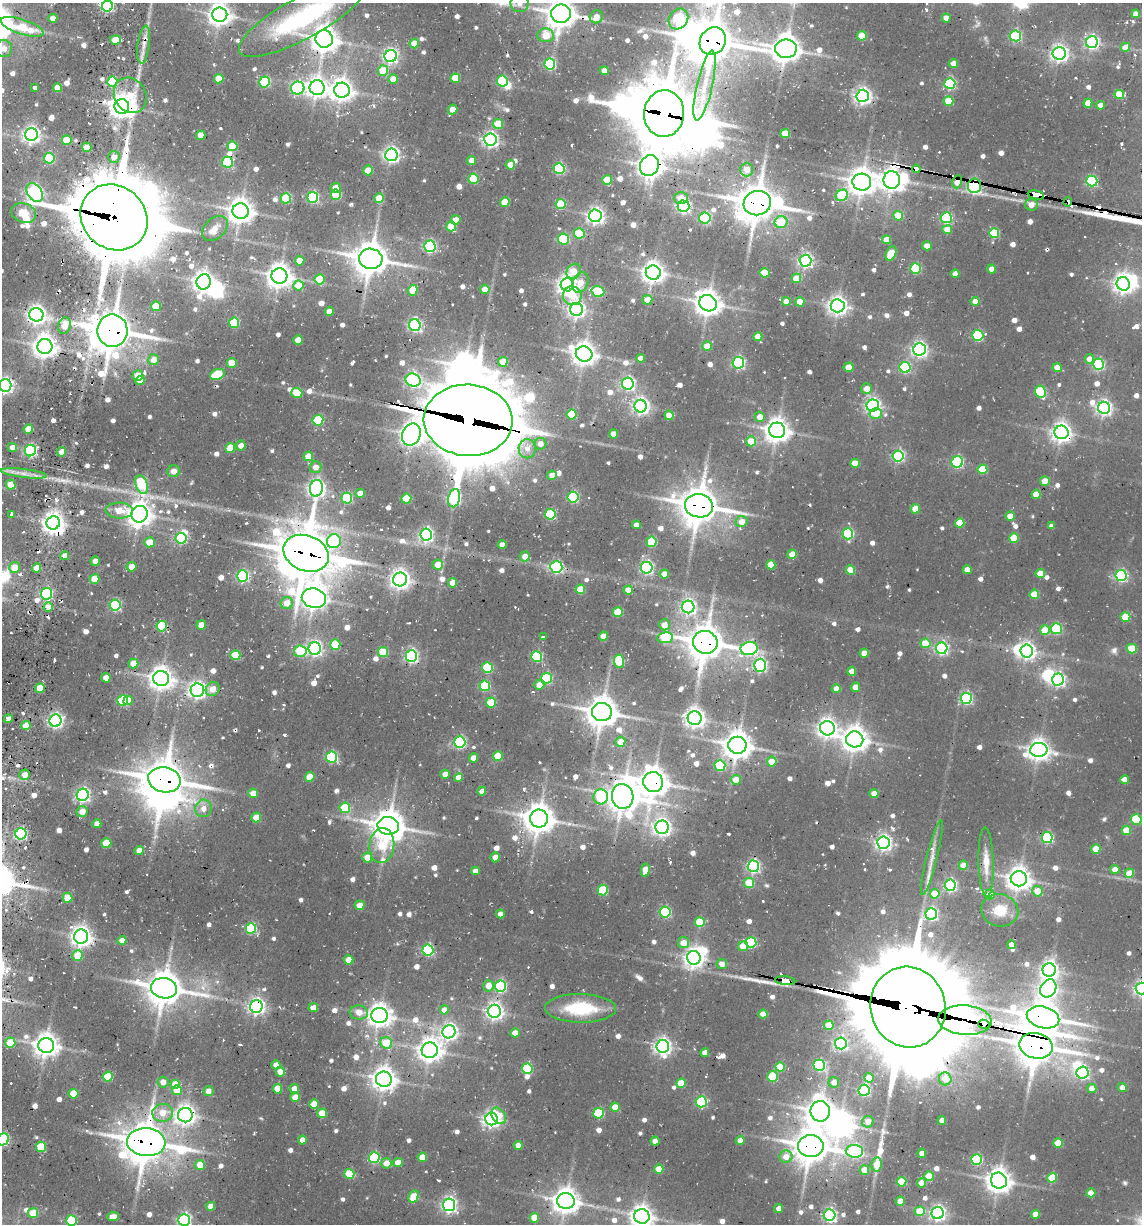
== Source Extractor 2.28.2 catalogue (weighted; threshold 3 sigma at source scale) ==
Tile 11 of 4 x 4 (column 3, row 3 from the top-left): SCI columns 2520-3659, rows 1301-2522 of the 5108 x 4966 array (HDU 1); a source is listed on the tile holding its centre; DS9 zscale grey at full resolution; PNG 1144 x 1226 px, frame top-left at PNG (2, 3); each listed source drawn as its Kron ellipse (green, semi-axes under 4 px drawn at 4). Shown black and unused: <1% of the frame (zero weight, under 2 of 3 exposures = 7% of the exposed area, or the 3 px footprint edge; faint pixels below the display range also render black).
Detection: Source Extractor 2.28.2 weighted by HDU 2 'WHT'; one run over the whole footprint, this tile lists its part. Background 0.104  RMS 0.0096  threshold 0.0432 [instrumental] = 3 sigma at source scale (4.5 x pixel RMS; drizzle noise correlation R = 1.50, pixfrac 1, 0.05/0.05 arcsec/px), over >= 5 px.
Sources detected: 898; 2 too faint to see at this stretch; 32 inside a brighter object's white glare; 23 cosmic-ray / hot-pixel residue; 5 long thin detections or spike segments (spike, bleed or trail) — neither listed nor drawn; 8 inside a brighter listed object's ellipse — not listed separately; of the other 828, all 500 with FLUX_AUTO >= 7.26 (the completeness limit of this list) listed and drawn (328 fainter detections not listed), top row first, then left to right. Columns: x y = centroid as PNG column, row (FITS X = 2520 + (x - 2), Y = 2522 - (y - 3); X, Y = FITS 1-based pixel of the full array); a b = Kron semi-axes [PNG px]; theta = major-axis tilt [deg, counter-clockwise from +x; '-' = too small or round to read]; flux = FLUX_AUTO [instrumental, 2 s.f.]
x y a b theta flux
520 3 9 9 - 7.7
107 6 5 5 - 140
561 14 10 9 - 1400
1136 14 4 4 - 11
220 15 7 7 - 790
303 17 72 21 29 140
596 17 7 6 - 11
53 18 4 4 - 8.2
946 18 4 4 - 11
678 19 11 9 53 98
22 27 22 7 -18 35
546 35 8 7 - 23
862 36 5 5 - 29
1015 36 5 5 - 110
324 39 9 8 - 1100
115 40 5 4 - 19
713 41 14 12 54 2500
1092 42 6 6 - 220
414 44 5 4 - 17
144 45 19 6 82 7.8
1125 47 4 4 - 13
4 49 8 8 - 7.9
786 49 11 9 -1 1300
1059 53 6 6 - 400
391 56 6 6 - 220
954 63 4 4 - 8.4
550 64 5 5 - 95
383 71 5 5 - 30
604 71 4 4 - 7.8
455 78 5 5 - 25
219 79 5 4 - 19
393 79 5 5 - 12
502 81 5 5 - 74
112 82 5 5 - 59
264 82 5 5 - 79
950 83 5 5 - 110
705 86 36 8 77 18
34 87 4 3 - 16
57 88 4 4 - 12
298 88 7 6 - 140
317 88 7 7 - 590
342 90 8 7 - 740
1119 94 5 4 - 39
130 95 18 15 -57 30
863 96 6 6 - 380
948 101 5 5 - 26
1088 103 4 4 - 16
1101 105 4 4 - 7.9
122 106 7 7 - 760
453 109 5 4 - 13
664 114 23 20 85 4900
498 124 5 5 - 22
785 134 4 4 - 22
31 135 6 6 - 360
201 135 4 4 - 14
67 140 5 5 - 22
490 140 6 6 - 280
233 146 5 5 - 33
87 147 5 4 - 21
391 155 6 6 - 330
114 157 6 5 - 7.5
49 158 5 5 - 62
471 160 4 4 - 9.2
227 162 5 5 - 80
510 165 4 4 - 8.9
649 166 11 9 60 890
559 168 5 5 - 110
747 169 7 6 - 13
916 169 4 3 - 140
368 170 5 5 - 20
473 179 5 5 - 42
607 180 5 5 - 24
892 180 9 8 - 750
1092 181 5 5 - 110
862 182 9 8 - 1100
957 182 6 4 81 13
975 186 7 6 - 180
336 188 5 5 - 13
35 193 10 7 -52 330
336 195 5 5 - 47
842 195 6 5 - 51
1036 195 8 4 -10 1100
313 197 5 5 - 110
286 198 5 5 - 52
379 198 5 5 - 23
681 198 7 6 - 12
505 202 5 4 - 20
1068 202 4 2 - 260
757 203 14 12 16 2300
561 204 5 5 - 41
1031 205 6 6 - 9.2
683 206 6 6 - 200
241 211 8 7 - 1000
24 213 13 9 -20 14
595 216 6 6 - 350
898 216 5 5 - 27
114 217 35 31 -41 7600
705 218 5 5 - 120
946 218 5 5 - 110
456 220 5 4 - 14
781 222 6 6 - 30
451 226 5 5 - 29
215 228 15 10 43 8.7
947 230 5 4 - 13
579 233 5 5 - 44
994 233 5 5 - 50
563 239 5 5 - 60
887 240 4 4 - 15
430 246 5 5 - 140
927 246 5 4 - 7.4
891 254 8 5 64 30
371 259 12 10 -8 1800
300 261 4 4 - 13
805 261 6 6 - 250
915 269 5 5 - 75
992 269 4 4 - 11
574 271 8 6 55 15
653 273 7 7 - 740
764 273 5 4 - 24
955 274 4 4 - 7.3
279 276 8 7 - 940
796 278 5 4 - 21
319 279 5 5 - 31
204 282 8 7 - 630
581 282 10 7 67 12
1123 284 7 6 - 540
298 285 5 5 - 23
567 285 6 6 - 510
485 289 4 4 - 12
413 290 5 5 - 17
598 292 6 5 - 54
572 296 9 9 - 19
647 300 5 5 - 12
786 301 4 4 - 12
975 301 4 4 - 9.6
800 302 4 4 - 13
708 303 9 8 - 1000
156 306 5 5 - 27
838 306 7 6 - 520
576 309 6 6 - 350
329 312 4 4 - 7.8
36 315 7 6 - 500
234 323 5 5 - 53
415 325 6 6 - 190
65 326 8 6 74 14
112 331 16 15 - 2400
978 335 5 5 - 77
758 337 4 4 - 16
298 340 5 4 - 16
45 346 7 7 - 870
707 346 5 4 - 16
919 349 6 6 - 310
584 354 8 7 - 890
641 358 4 4 - 9.9
1089 359 5 4 - 9.4
153 360 5 5 - 8.2
503 362 5 5 - 19
232 363 5 5 - 21
738 363 5 5 - 170
1099 364 5 5 - 110
849 367 5 5 - 16
905 367 5 5 - 97
1057 368 4 4 - 14
217 374 8 5 21 45
138 376 5 5 - 18
413 380 7 6 - 230
140 381 5 4 - 11
628 384 6 6 - 220
5 385 6 6 - 290
867 389 5 5 - 11
1040 392 6 5 - 62
297 393 5 5 - 27
641 406 6 6 - 360
873 406 6 6 - 300
1104 408 6 6 - 310
572 414 5 5 - 41
876 414 6 5 - 15
669 415 4 4 - 11
760 417 5 5 - 9.5
318 420 5 5 - 58
468 420 44 35 -3 9600
28 429 5 4 - 18
777 430 8 7 - 880
1061 432 7 6 - 580
613 434 4 4 - 11
411 435 11 9 65 790
751 441 5 5 - 21
540 444 6 6 - 7.6
241 446 5 5 - 7.8
12 447 4 4 - 7.4
230 448 5 5 - 20
527 449 9 8 - 8.3
30 451 6 5 - 170
62 452 4 4 - 13
308 456 5 4 - 16
898 456 5 5 - 150
957 462 6 5 - 130
855 463 4 4 - 19
315 467 6 5 - 7.5
982 469 5 5 - 38
173 471 6 6 - 8.9
24 473 23 4 -7 7.7
552 475 5 4 - 8.7
1045 481 5 5 - 19
11 485 5 5 - 17
141 485 9 5 -70 66
316 488 8 6 81 430
360 493 4 4 - 8.7
1036 494 4 4 - 23
573 497 5 5 - 110
347 498 5 5 - 64
454 498 9 6 78 180
406 499 5 5 - 33
699 506 14 11 -9 2200
915 509 5 4 - 17
119 511 14 8 -1 16
140 514 8 8 - 970
550 514 5 5 - 66
11 515 3 3 - 150
1010 516 4 4 - 13
742 521 6 5 - 9.1
53 523 7 6 - 670
960 523 5 4 - 24
636 525 4 4 - 7.6
1052 526 4 4 - 7.4
848 534 5 5 - 86
426 535 6 6 - 240
181 538 5 5 - 96
1014 538 5 4 - 28
334 541 7 7 - 94
149 542 5 5 - 16
651 542 5 5 - 55
502 545 4 4 - 8
306 553 23 17 -23 3500
792 554 5 4 - 20
65 556 4 4 - 8.3
525 557 5 5 - 9.9
95 561 5 4 - 8.9
438 565 5 5 - 14
771 565 4 4 - 18
14 567 6 5 - 15
131 567 5 4 - 11
556 567 6 5 - 170
36 568 4 4 - 12
647 568 6 6 - 200
850 570 5 4 - 22
967 570 4 4 - 11
664 574 4 4 - 9
1040 574 4 4 - 17
243 576 6 5 - 130
1121 576 6 5 - 160
95 579 5 5 - 20
400 579 7 7 - 570
453 583 4 4 - 11
580 589 5 4 - 23
628 590 4 4 - 11
47 594 6 5 - 94
1034 594 4 4 - 26
314 598 12 9 -12 950
287 603 6 6 - 13
115 605 5 5 - 110
48 607 5 4 - 14
688 607 6 6 - 260
618 612 5 5 - 35
1125 617 5 4 - 33
201 625 5 4 - 13
664 625 5 5 - 9.8
162 626 5 5 - 53
1056 629 5 5 - 85
1045 630 5 5 - 27
603 636 4 4 - 12
543 637 3 3 - 10
665 638 8 5 8 54
705 642 12 11 - 2000
925 643 5 5 - 26
335 645 5 5 - 40
942 648 6 6 - 190
315 649 6 6 - 280
749 649 8 6 8 180
1132 649 5 4 - 31
300 651 6 6 - 45
1027 651 6 6 - 360
383 652 5 5 - 30
864 653 4 4 - 15
235 655 5 5 - 37
411 656 6 6 - 200
537 657 5 5 - 78
619 661 6 5 - 46
133 663 5 5 - 16
760 665 6 6 - 180
487 668 5 5 - 57
852 671 4 4 - 9.9
106 678 5 4 - 10
161 678 8 7 - 860
546 678 5 5 - 88
1058 680 6 6 - 240
539 685 5 5 - 8.3
485 686 5 5 - 60
856 687 4 4 - 12
40 688 5 4 - 21
213 689 7 6 - 9.9
836 689 4 4 - 8.8
197 690 7 6 - 370
966 698 5 5 - 130
128 700 5 4 - 7.5
123 701 5 5 - 72
491 703 5 5 - 34
602 712 10 9 - 1500
8 718 4 4 - 9.1
695 718 7 7 - 560
55 721 6 6 - 270
26 725 4 4 - 15
827 728 7 7 - 520
855 739 8 8 - 960
460 742 5 5 - 140
620 742 5 5 - 14
737 745 9 8 - 1200
1039 750 8 7 - 700
498 756 5 5 - 28
332 757 5 5 - 96
473 758 4 4 - 8.6
772 761 5 4 - 17
720 765 5 5 - 56
445 774 4 4 - 8.7
25 775 5 5 - 8.5
310 777 5 5 - 24
458 777 4 4 - 9.4
164 780 16 12 -11 2700
736 780 5 5 - 14
1124 780 4 4 - 10
653 782 10 10 - 1400
482 791 4 4 - 8.2
253 793 5 4 - 13
874 794 4 4 - 12
83 795 6 6 - 250
623 796 12 11 - 1500
601 797 7 7 - 54
203 808 9 8 - 7.8
345 808 5 5 - 44
82 811 5 5 - 10
256 818 5 4 - 20
539 819 9 9 - 1400
1136 819 5 5 - 44
97 824 4 4 - 9.3
388 826 11 9 -3 1600
662 827 6 6 - 410
1126 830 4 4 - 20
21 834 5 5 - 140
1047 838 5 5 - 100
106 843 5 5 - 26
883 843 6 6 - 330
382 846 17 12 84 32
1096 849 4 4 - 20
139 851 4 4 - 12
367 857 5 5 - 12
495 857 5 4 - 9.7
932 858 38 5 76 10
986 862 35 7 -88 15
963 865 4 4 - 15
753 866 6 6 - 170
1115 869 4 4 - 11
645 870 6 4 79 16
475 871 4 4 - 7.5
1129 873 5 4 - 21
1019 879 8 7 - 900
749 883 5 5 - 37
950 885 5 5 - 170
603 890 5 5 - 51
1037 891 5 5 - 17
935 894 5 5 - 26
990 895 5 4 - 25
67 898 5 5 - 21
360 905 5 5 - 11
1000 910 18 16 -13 23
665 912 5 5 - 100
500 914 4 4 - 9
931 914 6 5 - 180
700 922 5 5 - 36
251 928 5 5 - 73
81 937 7 7 - 640
122 940 4 4 - 7.5
751 942 5 5 - 77
683 943 5 5 - 12
1011 945 4 4 - 8.7
743 946 5 5 - 19
428 950 5 5 - 120
77 956 5 5 - 25
694 958 7 6 - 540
349 960 5 4 - 16
722 964 5 5 - 7.7
1049 970 7 6 - 390
785 981 10 4 -6 910
488 986 5 5 - 10
500 986 5 5 - 120
164 988 13 10 -8 1900
1048 988 9 7 57 390
1141 989 6 6 - 300
256 1006 6 6 - 360
908 1007 41 37 -74 17000
313 1008 4 4 - 9.1
581 1008 35 14 -1 54
444 1010 4 4 - 9.4
494 1011 6 6 - 400
359 1012 9 7 -6 11
763 1014 4 4 - 12
380 1016 8 7 - 840
1043 1017 16 10 -15 1800
965 1020 27 14 -4 450
984 1024 5 4 - 530
829 1025 5 4 - 23
449 1032 7 6 - 370
515 1033 4 4 - 10
10 1043 5 5 - 23
386 1043 6 5 - 29
841 1043 6 6 - 200
46 1045 8 7 - 940
663 1046 6 6 - 390
1036 1046 17 12 -12 2100
430 1050 8 7 - 860
705 1052 4 4 - 7.6
276 1065 4 4 - 7.7
819 1065 6 5 - 130
780 1067 5 4 - 23
527 1069 5 5 - 63
280 1072 4 4 - 15
1082 1073 6 6 - 180
108 1077 5 5 - 32
772 1077 5 5 - 50
869 1078 4 4 - 16
384 1079 8 7 - 910
945 1079 6 6 - 12
163 1082 5 5 - 9.2
834 1082 5 5 - 8.4
681 1083 5 5 - 23
175 1085 5 5 - 28
1122 1087 4 4 - 9.1
1092 1088 4 4 - 12
277 1089 5 4 - 22
294 1089 5 5 - 9
177 1090 5 5 - 19
864 1090 5 5 - 140
208 1091 5 5 - 7.7
73 1094 5 5 - 26
295 1097 5 4 - 15
701 1102 5 5 - 98
314 1104 5 4 - 13
615 1107 4 4 - 15
820 1111 10 9 - 1100
163 1113 10 9 - 14
322 1113 5 5 - 24
599 1113 5 5 - 58
185 1115 7 7 - 570
499 1116 9 6 -53 18
492 1119 6 6 - 390
942 1120 4 4 - 7.6
868 1122 6 5 - 11
3 1139 6 5 - 120
302 1140 4 4 - 8.8
740 1140 4 4 - 8.1
655 1141 4 4 - 9.7
146 1142 19 14 -4 2800
1058 1143 5 4 - 25
518 1145 4 4 - 9.5
811 1146 13 11 0 1900
41 1147 5 5 - 44
854 1151 8 6 -2 160
922 1153 4 4 - 11
422 1157 4 4 - 16
786 1157 6 6 - 11
374 1158 5 5 - 92
977 1159 5 5 - 75
386 1163 5 5 - 12
398 1163 4 4 - 14
877 1164 7 5 78 21
200 1165 5 5 - 14
659 1169 4 4 - 17
864 1170 4 4 - 19
349 1174 5 5 - 40
929 1176 5 4 - 29
1052 1178 5 4 - 30
999 1181 8 8 - 940
902 1182 5 4 - 34
921 1183 4 4 - 12
1091 1193 4 4 - 14
414 1197 6 5 - 24
566 1201 9 8 - 1100
900 1201 4 4 - 14
449 1205 6 6 - 290
211 1206 4 4 - 12
779 1209 4 4 - 8.3
920 1211 5 4 - 24
33 1213 5 5 - 29
938 1213 6 6 - 300
1036 1214 4 4 - 11
830 1215 6 6 - 230
642 1216 8 7 - 780
113 1217 6 4 5 9.7
534 1218 5 4 - 19
184 1220 6 6 - 190
71 1221 5 5 - 66
Overlapping masked pixels (flux is a lower limit): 41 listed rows (the first 20) at x y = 220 15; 324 39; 713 41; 144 45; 298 88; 122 106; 664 114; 227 162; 649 166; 916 169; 892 180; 957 182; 975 186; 1036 195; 1068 202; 757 203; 114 217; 36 315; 112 331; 468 420
Isophote crosses this tile's border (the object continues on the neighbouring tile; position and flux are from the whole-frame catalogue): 13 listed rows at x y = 520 3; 107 6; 561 14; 220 15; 303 17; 713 41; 4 49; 5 385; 1141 989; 3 1139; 642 1216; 184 1220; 71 1221